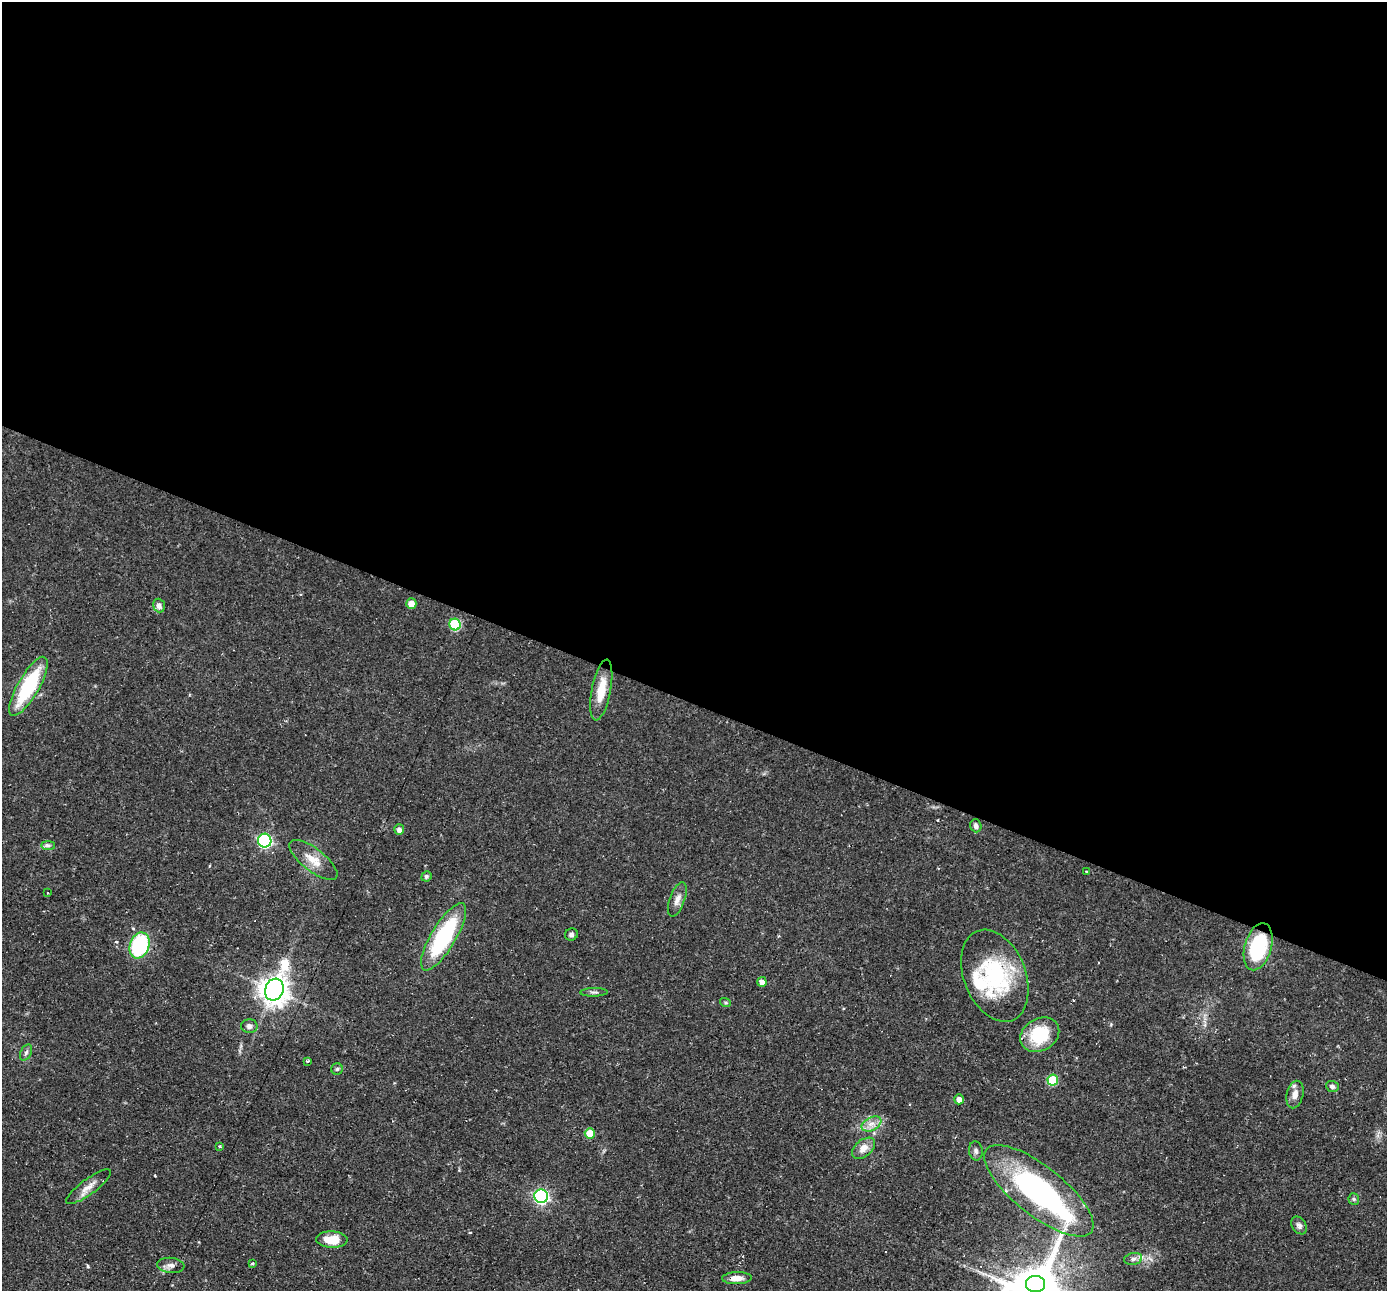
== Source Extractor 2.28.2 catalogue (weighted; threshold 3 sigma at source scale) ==
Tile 3 of 4 x 4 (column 3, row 1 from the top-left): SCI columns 2772-4156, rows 4134-5422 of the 5542 x 5557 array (HDU 1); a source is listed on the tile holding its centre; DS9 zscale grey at full resolution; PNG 1389 x 1293 px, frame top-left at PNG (2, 2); each listed source drawn as its Kron ellipse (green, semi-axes under 4 px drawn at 4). Shown black and unused: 54% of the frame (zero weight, under 2 of 3 exposures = <1% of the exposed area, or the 3 px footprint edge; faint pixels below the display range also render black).
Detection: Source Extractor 2.28.2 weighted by HDU 2 'WHT'; one run over the whole footprint, this tile lists its part. Background 0.0583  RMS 0.0047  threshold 0.021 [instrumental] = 3 sigma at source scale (4.5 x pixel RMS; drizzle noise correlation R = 1.50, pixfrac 1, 0.05/0.05 arcsec/px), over >= 5 px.
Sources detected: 54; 1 inside a brighter object's white glare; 4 cosmic-ray / hot-pixel residue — neither listed nor drawn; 1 inside a brighter listed object's ellipse — not listed separately; the other 48 listed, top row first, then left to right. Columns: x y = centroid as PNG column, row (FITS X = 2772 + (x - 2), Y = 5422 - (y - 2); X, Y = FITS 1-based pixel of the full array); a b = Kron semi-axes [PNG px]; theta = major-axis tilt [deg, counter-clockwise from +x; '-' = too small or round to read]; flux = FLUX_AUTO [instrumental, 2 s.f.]
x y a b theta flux
411 604 5 5 - 4.8
159 605 7 5 -71 2
455 625 6 5 - 31
28 686 33 10 60 38
601 690 31 9 79 11
976 826 6 5 - 1.6
399 830 5 5 - 1.8
265 841 7 6 - 77
48 845 7 4 0 1.1
313 860 29 11 -38 7.4
1087 871 4 3 - 0.5
426 876 5 5 - 0.95
47 893 3 2 - 0.67
677 900 18 7 70 3.1
571 934 6 6 - 1.2
443 937 38 12 59 50
139 945 13 9 70 45
1258 947 24 13 74 35
995 976 48 31 -68 45
762 982 5 4 - 2.9
274 990 11 9 69 640
594 992 14 3 2 1.1
725 1002 5 3 - 0.53
249 1026 8 7 - 1.9
1040 1035 20 16 31 21
26 1052 8 5 64 1.2
308 1061 4 3 - 0.45
337 1069 6 5 - 0.78
1053 1080 5 5 - 19
1332 1086 6 5 - 1.4
1295 1095 14 8 76 3.6
959 1099 5 4 - 3
871 1124 10 6 26 3
590 1133 5 5 - 8.7
220 1146 3 3 - 0.45
863 1148 13 8 40 4.3
976 1151 9 7 -82 1.5
88 1187 27 7 36 4.6
1039 1191 67 24 -38 110
541 1196 7 6 - 99
1354 1199 6 5 - 0.81
1299 1225 9 7 -56 1.7
332 1240 16 8 -2 8.3
1133 1259 9 6 10 1.7
253 1263 4 3 - 0.52
171 1265 14 7 -6 2.3
737 1278 15 6 2 4
1035 1284 9 8 - 640
Overlapping masked pixels (flux is a lower limit): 1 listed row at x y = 1258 947